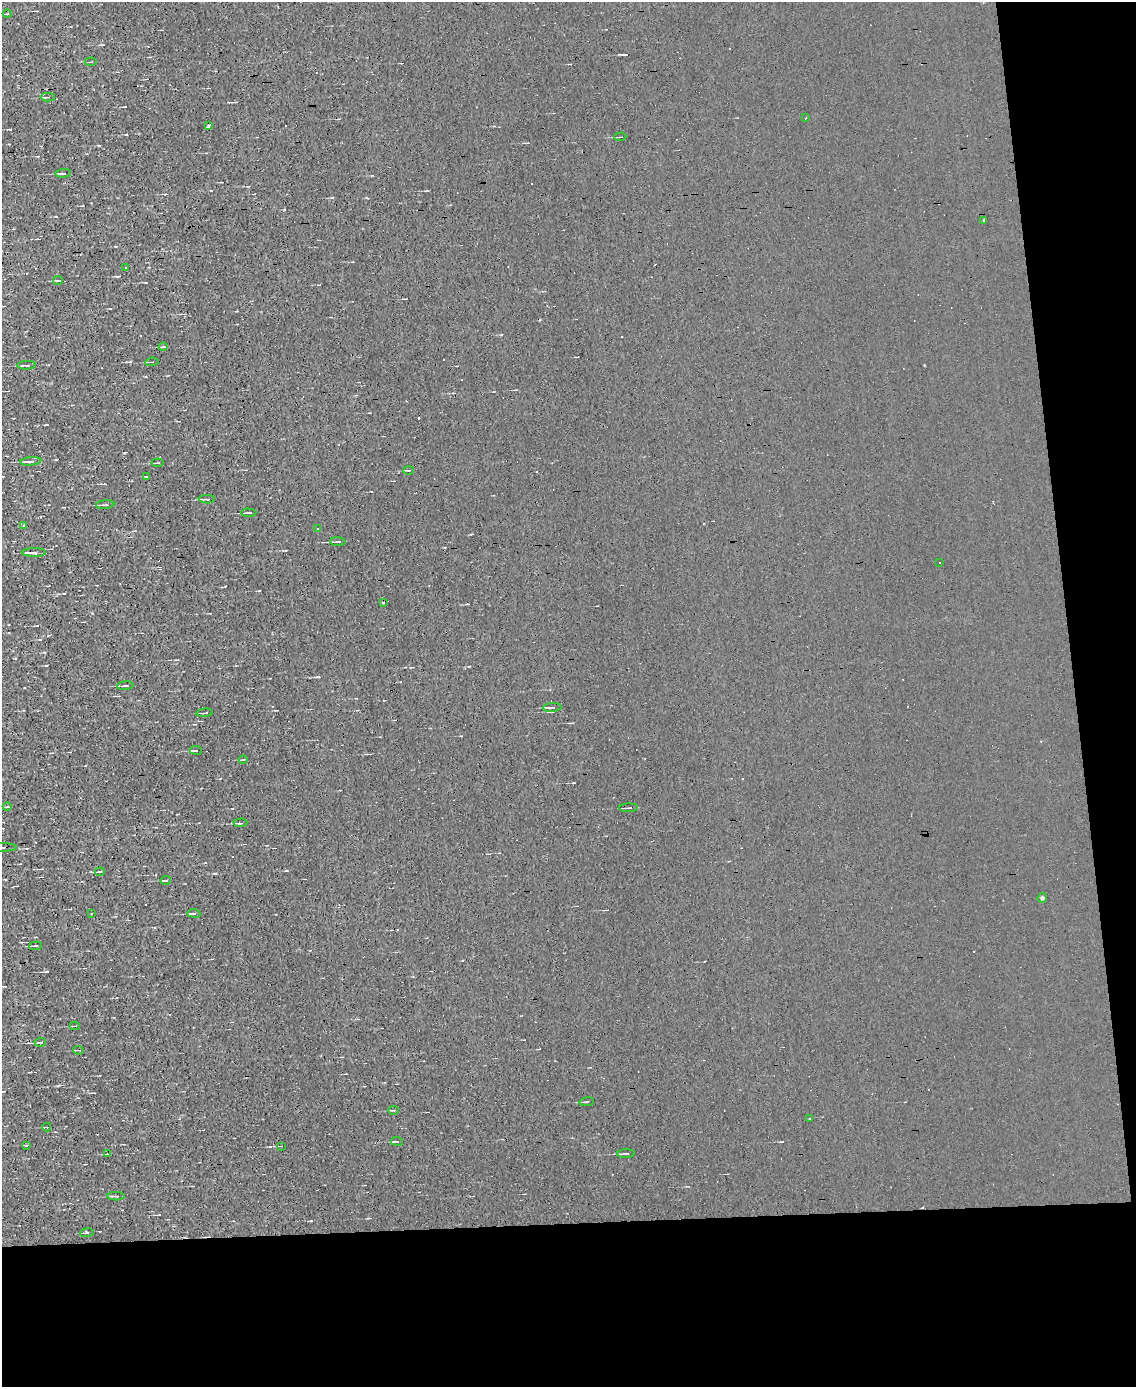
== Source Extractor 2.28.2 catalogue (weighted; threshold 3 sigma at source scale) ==
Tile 12 of 4 x 3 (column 4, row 3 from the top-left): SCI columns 3401-4534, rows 133-1517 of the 4534 x 4526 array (HDU 1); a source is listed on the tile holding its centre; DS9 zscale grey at full resolution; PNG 1138 x 1389 px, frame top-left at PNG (2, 2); each listed source drawn as its Kron ellipse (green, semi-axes under 4 px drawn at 4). Shown black and unused: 17% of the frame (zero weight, under 3 of 4 exposures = <1% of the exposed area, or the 3 px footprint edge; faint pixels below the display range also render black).
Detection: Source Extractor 2.28.2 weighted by HDU 2 'WHT'; one run over the whole footprint, this tile lists its part. Background 0.0026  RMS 0.011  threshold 0.0484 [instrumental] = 3 sigma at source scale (4.5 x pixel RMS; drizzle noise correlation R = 1.50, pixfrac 1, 0.05/0.05 arcsec/px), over >= 5 px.
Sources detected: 71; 16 cosmic-ray / hot-pixel residue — neither listed nor drawn; the other 55 listed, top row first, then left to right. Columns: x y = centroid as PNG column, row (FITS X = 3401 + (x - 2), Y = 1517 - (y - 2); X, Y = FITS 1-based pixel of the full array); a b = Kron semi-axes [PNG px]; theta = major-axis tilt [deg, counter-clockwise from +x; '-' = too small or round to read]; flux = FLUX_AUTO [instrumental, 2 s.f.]
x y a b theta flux
7 14 4 3 - 0.84
91 62 6 2 3 1
48 97 7 3 -1 1.3
806 118 3 2 - 0.72
209 126 4 3 - 2.6
620 137 6 2 3 1
63 173 8 3 5 2.2
983 221 3 3 - 1.9
125 268 3 2 - 0.84
58 280 5 2 - 1.2
163 347 4 3 - 0.85
152 362 7 3 6 1.2
27 365 9 3 2 2.1
31 461 10 4 6 2.9
158 463 6 2 7 1.1
409 470 5 2 - 1
147 476 3 2 - 0.72
207 499 8 3 -1 1.5
105 505 9 3 5 1.7
249 513 7 3 -1 2.2
24 526 3 3 - 1.9
317 528 3 3 - 1.5
338 542 8 3 -4 2
34 552 12 4 0 3.2
940 562 3 2 - 0.95
383 602 3 3 - 1.7
125 686 8 3 5 1.6
552 707 9 3 4 1.9
204 713 8 2 6 1.2
196 750 6 3 -6 1.1
243 760 4 3 - 0.77
7 807 4 3 - 0.87
629 808 9 2 1 2
240 823 7 2 3 1.8
2 847 14 2 0 4.5
100 872 4 2 - 1
166 880 5 3 - 1.3
1042 898 5 4 - 2.1
91 913 2 2 - 1
194 913 6 3 -6 1.4
36 946 6 2 7 1.3
75 1026 5 2 - 1.6
40 1042 6 3 6 1.9
79 1050 5 2 - 0.93
587 1102 7 2 8 1.3
394 1110 5 3 - 1.1
810 1118 2 2 - 0.98
47 1127 4 2 - 1.1
397 1141 6 3 -7 1.1
26 1145 4 2 - 1
281 1146 2 2 - 0.84
107 1154 3 2 - 0.99
626 1154 9 3 3 1.6
116 1196 8 3 0 2.4
87 1233 6 3 7 1.3
Overlapping masked pixels (flux is a lower limit): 1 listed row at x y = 2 847
Isophote crosses this tile's border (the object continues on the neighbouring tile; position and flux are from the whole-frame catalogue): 1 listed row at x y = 2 847
Unlisted compact peaks at least as high as the median listed source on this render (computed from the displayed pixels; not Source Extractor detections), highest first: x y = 47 971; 125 453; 284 210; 318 677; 10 129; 215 873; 58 1086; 259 591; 311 1221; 130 362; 126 134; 56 216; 624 55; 332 197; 44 652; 46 665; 471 534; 270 1147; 46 424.